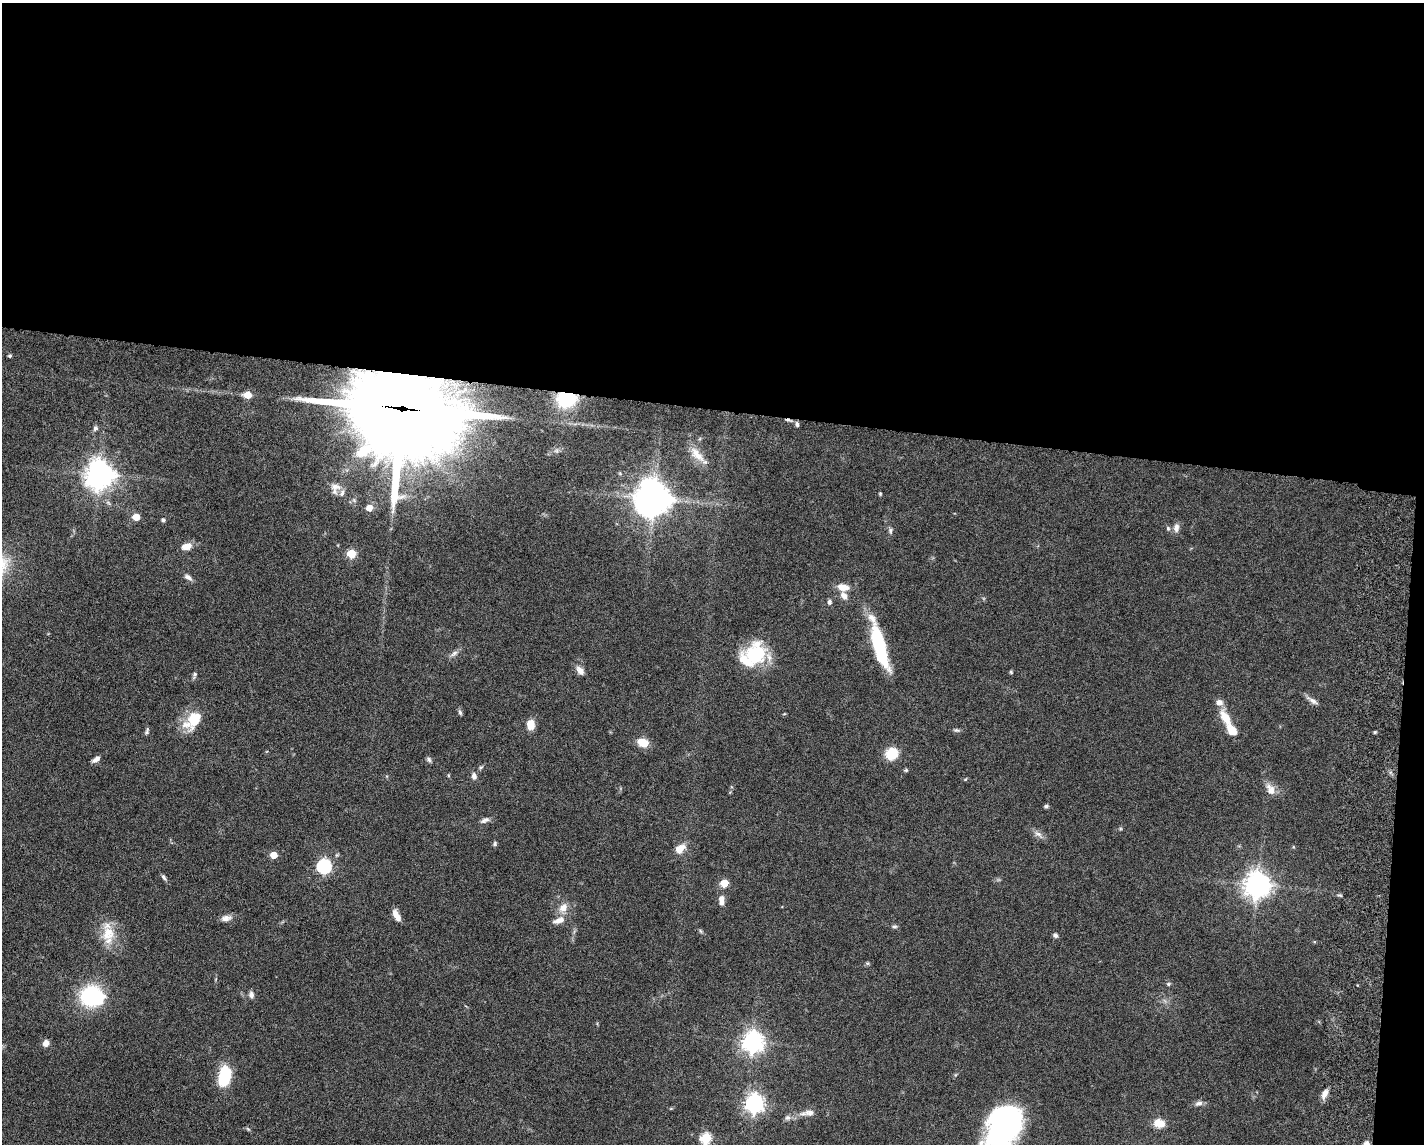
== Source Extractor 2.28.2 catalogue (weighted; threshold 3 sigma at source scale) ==
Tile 3 of 3 x 4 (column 3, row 1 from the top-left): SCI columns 3123-4544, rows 3439-4580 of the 4711 x 4593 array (HDU 1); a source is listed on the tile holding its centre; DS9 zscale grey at full resolution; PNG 1426 x 1146 px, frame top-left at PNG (2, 3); no overlay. Shown black and unused: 37% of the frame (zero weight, under 5 of 9 exposures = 3% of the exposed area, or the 3 px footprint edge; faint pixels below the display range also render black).
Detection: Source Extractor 2.28.2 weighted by HDU 2 'WHT'; one run over the whole footprint, this tile lists its part. Background 0.0589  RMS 0.003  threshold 0.0124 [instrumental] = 3 sigma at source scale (4.09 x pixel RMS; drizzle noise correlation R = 1.36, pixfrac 0.8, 0.05/0.05 arcsec/px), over >= 5 px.
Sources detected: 93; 2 inside a brighter object's white glare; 1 cosmic-ray / hot-pixel residue — not listed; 8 inside a brighter listed object's ellipse — not listed separately; the other 82 listed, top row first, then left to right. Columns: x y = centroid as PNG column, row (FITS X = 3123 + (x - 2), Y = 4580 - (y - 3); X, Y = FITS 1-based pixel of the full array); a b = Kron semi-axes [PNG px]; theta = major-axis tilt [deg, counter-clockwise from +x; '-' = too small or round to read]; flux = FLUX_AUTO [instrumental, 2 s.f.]
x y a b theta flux
10 356 4 4 - 0.54
248 395 5 5 - 5.6
566 399 16 12 6 17
401 409 37 29 -8 4600
797 424 7 5 -79 0.66
95 428 7 6 - 0.74
556 450 7 6 - 0.88
697 454 26 10 -48 3.8
99 474 9 9 - 350
335 487 16 9 -7 2.2
880 494 4 4 - 0.31
654 499 12 10 40 450
369 508 5 5 - 3.5
136 517 5 5 - 4.9
163 520 5 5 - 0.57
1168 528 6 5 - 0.5
1176 528 11 7 84 1.5
890 530 8 5 -77 0.67
186 546 12 7 15 3
351 554 5 5 - 12
188 577 11 5 -34 1.1
843 587 13 8 -11 3
844 596 9 7 -38 1.8
829 602 7 5 -90 0.65
880 646 46 12 -72 21
454 654 12 5 34 1.1
755 655 23 21 58 19
580 670 12 7 -49 1.7
1011 672 5 4 - 0.35
195 675 11 4 71 0.65
1313 701 17 6 -32 1.4
460 712 7 5 -69 0.58
1225 718 22 10 -58 5.1
187 724 28 14 -22 4.6
531 724 11 8 88 3.1
956 730 8 5 -9 0.6
147 731 10 4 71 0.58
1375 732 4 4 - 0.37
643 742 12 9 -23 4.5
892 754 10 9 - 8.8
96 759 10 5 31 1.3
429 759 7 6 - 0.66
481 767 7 4 44 0.45
906 770 5 4 - 0.4
474 776 8 6 -77 1.2
1271 790 16 9 -58 2.6
1046 806 5 4 - 0.53
485 820 12 6 24 1.1
1038 834 15 6 -36 1.5
495 844 6 5 - 0.49
680 849 15 10 41 3
274 855 5 5 - 4.8
324 866 6 6 - 57
163 877 9 4 -56 0.67
724 883 5 5 - 7.4
1257 885 8 8 - 310
721 901 13 6 89 2.1
563 908 13 9 53 2.7
397 916 14 6 -63 2.4
226 918 14 8 11 1.7
559 920 18 8 20 2.4
894 926 7 5 2 0.56
700 931 6 4 -87 0.37
108 934 22 18 79 6.9
1055 935 6 5 - 0.83
867 963 6 4 -42 0.37
1168 984 6 5 - 0.45
251 995 9 6 88 1.1
92 996 17 15 -10 33
753 1042 8 7 - 190
46 1043 8 7 - 1.6
225 1076 17 10 78 17
1325 1094 12 6 66 1.8
754 1103 7 7 - 140
1198 1103 11 7 16 1.1
809 1112 15 8 5 1.8
787 1118 8 7 - 0.88
1159 1123 13 10 -11 3.4
1003 1127 41 27 63 69
248 1129 6 4 -34 0.39
706 1138 6 5 - 21
1366 1144 8 7 - 1.2
Overlapping masked pixels (flux is a lower limit): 2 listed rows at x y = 566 399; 401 409
Isophote crosses this tile's border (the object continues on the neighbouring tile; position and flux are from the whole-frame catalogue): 3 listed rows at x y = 1003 1127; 706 1138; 1366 1144